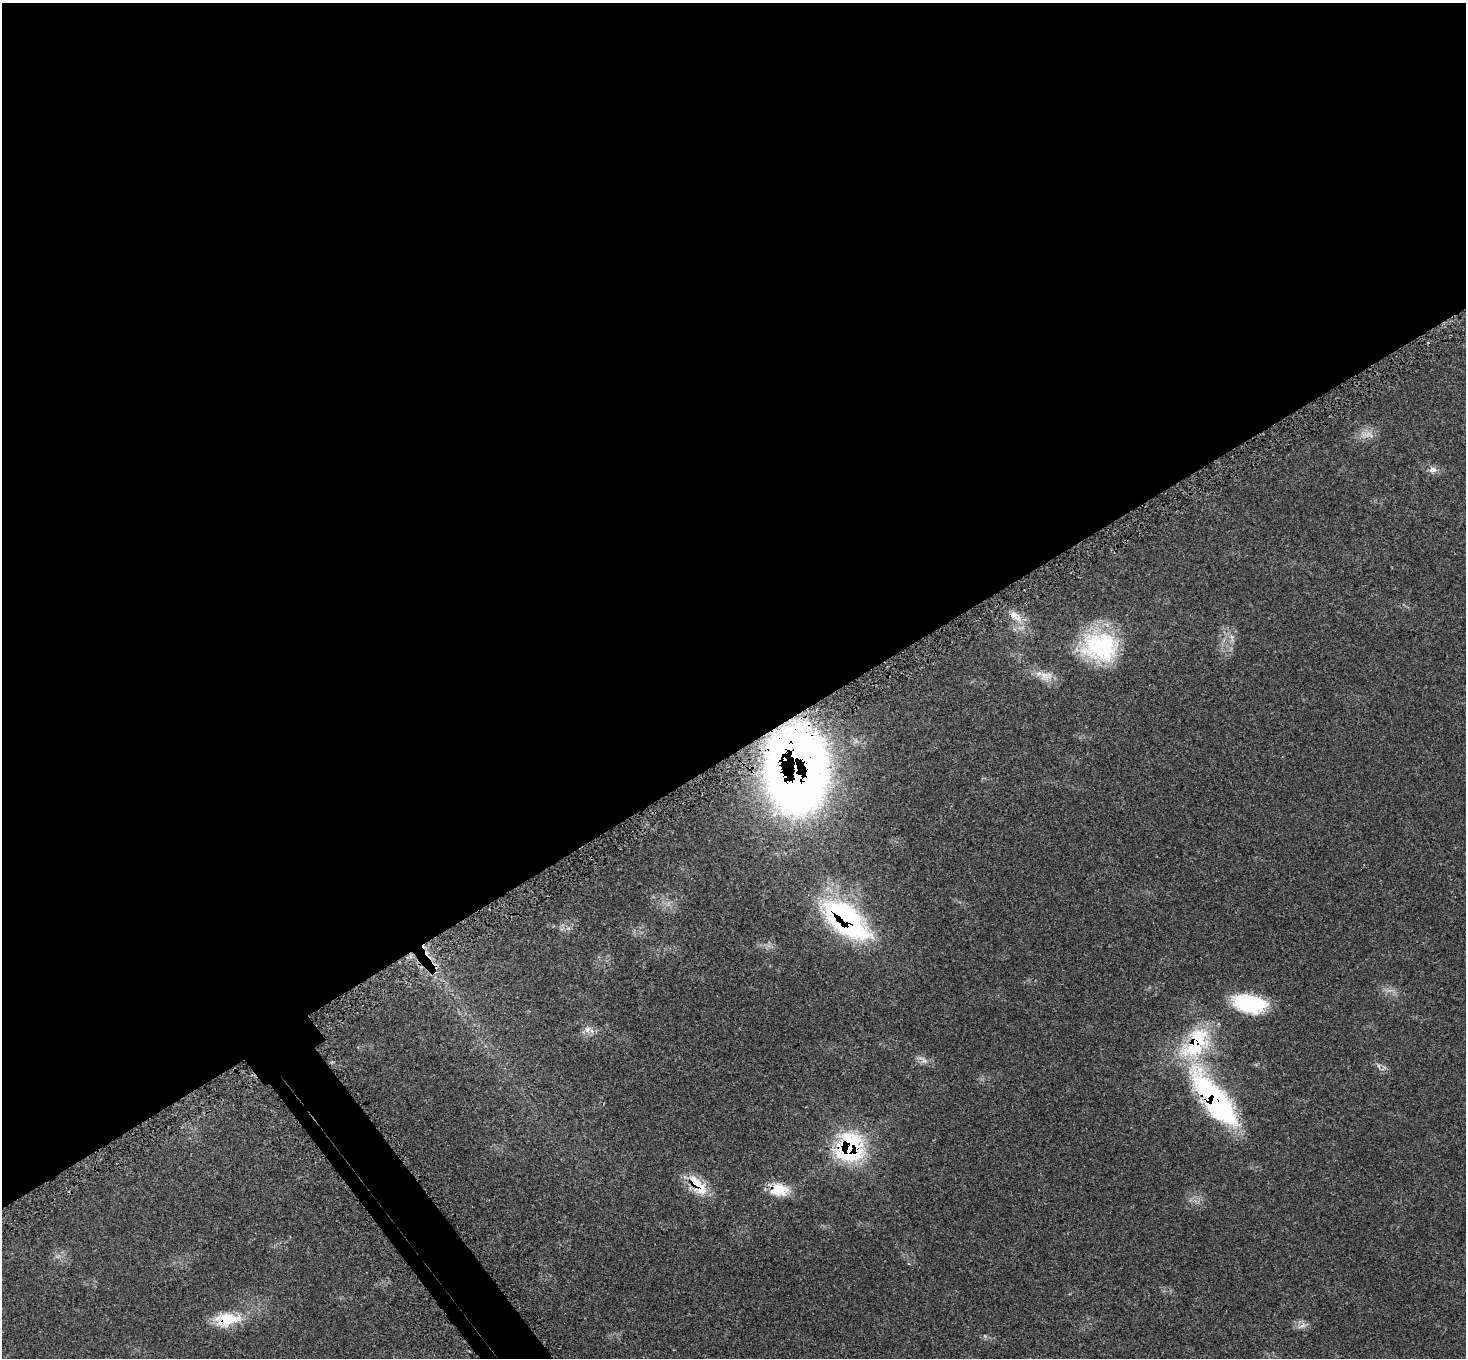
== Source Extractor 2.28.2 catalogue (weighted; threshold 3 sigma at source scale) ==
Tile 2 of 4 x 4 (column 2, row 1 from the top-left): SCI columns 1540-3003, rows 4350-5705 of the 6034 x 6057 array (HDU 1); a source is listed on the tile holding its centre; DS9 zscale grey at full resolution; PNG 1468 x 1360 px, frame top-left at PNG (2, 3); no overlay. Shown black and unused: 57% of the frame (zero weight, under 3 of 5 exposures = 4% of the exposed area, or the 3 px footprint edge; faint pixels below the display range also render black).
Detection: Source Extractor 2.28.2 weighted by HDU 2 'WHT'; one run over the whole footprint, this tile lists its part. Background 0.0464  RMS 0.0031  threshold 0.0142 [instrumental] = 3 sigma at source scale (4.5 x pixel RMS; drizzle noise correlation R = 1.50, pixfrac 1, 0.05/0.05 arcsec/px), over >= 5 px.
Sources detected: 18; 1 too faint to see at this stretch — not listed; the other 17 listed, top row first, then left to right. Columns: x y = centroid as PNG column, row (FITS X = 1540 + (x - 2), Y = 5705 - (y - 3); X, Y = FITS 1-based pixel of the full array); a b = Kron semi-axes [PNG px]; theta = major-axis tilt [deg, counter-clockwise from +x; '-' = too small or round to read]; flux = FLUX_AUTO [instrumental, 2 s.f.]
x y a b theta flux
1433 470 11 8 10 1.6
1015 616 23 9 -51 3.9
1100 646 44 35 -7 30
1046 676 21 13 6 4.2
798 771 69 45 89 300
846 920 60 28 -40 62
1250 1003 33 17 -11 22
587 1029 10 8 35 1.9
1196 1044 53 29 52 27
923 1060 12 7 -46 1.6
1379 1066 7 4 -71 0.6
1214 1099 80 25 -53 63
850 1148 32 29 77 34
697 1185 34 14 -54 8.7
779 1190 24 16 -3 7.2
228 1319 35 17 12 12
1302 1326 15 4 29 1.2
Overlapping masked pixels (flux is a lower limit): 8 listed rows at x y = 798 771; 846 920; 1196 1044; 1214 1099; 850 1148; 697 1185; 779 1190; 228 1319